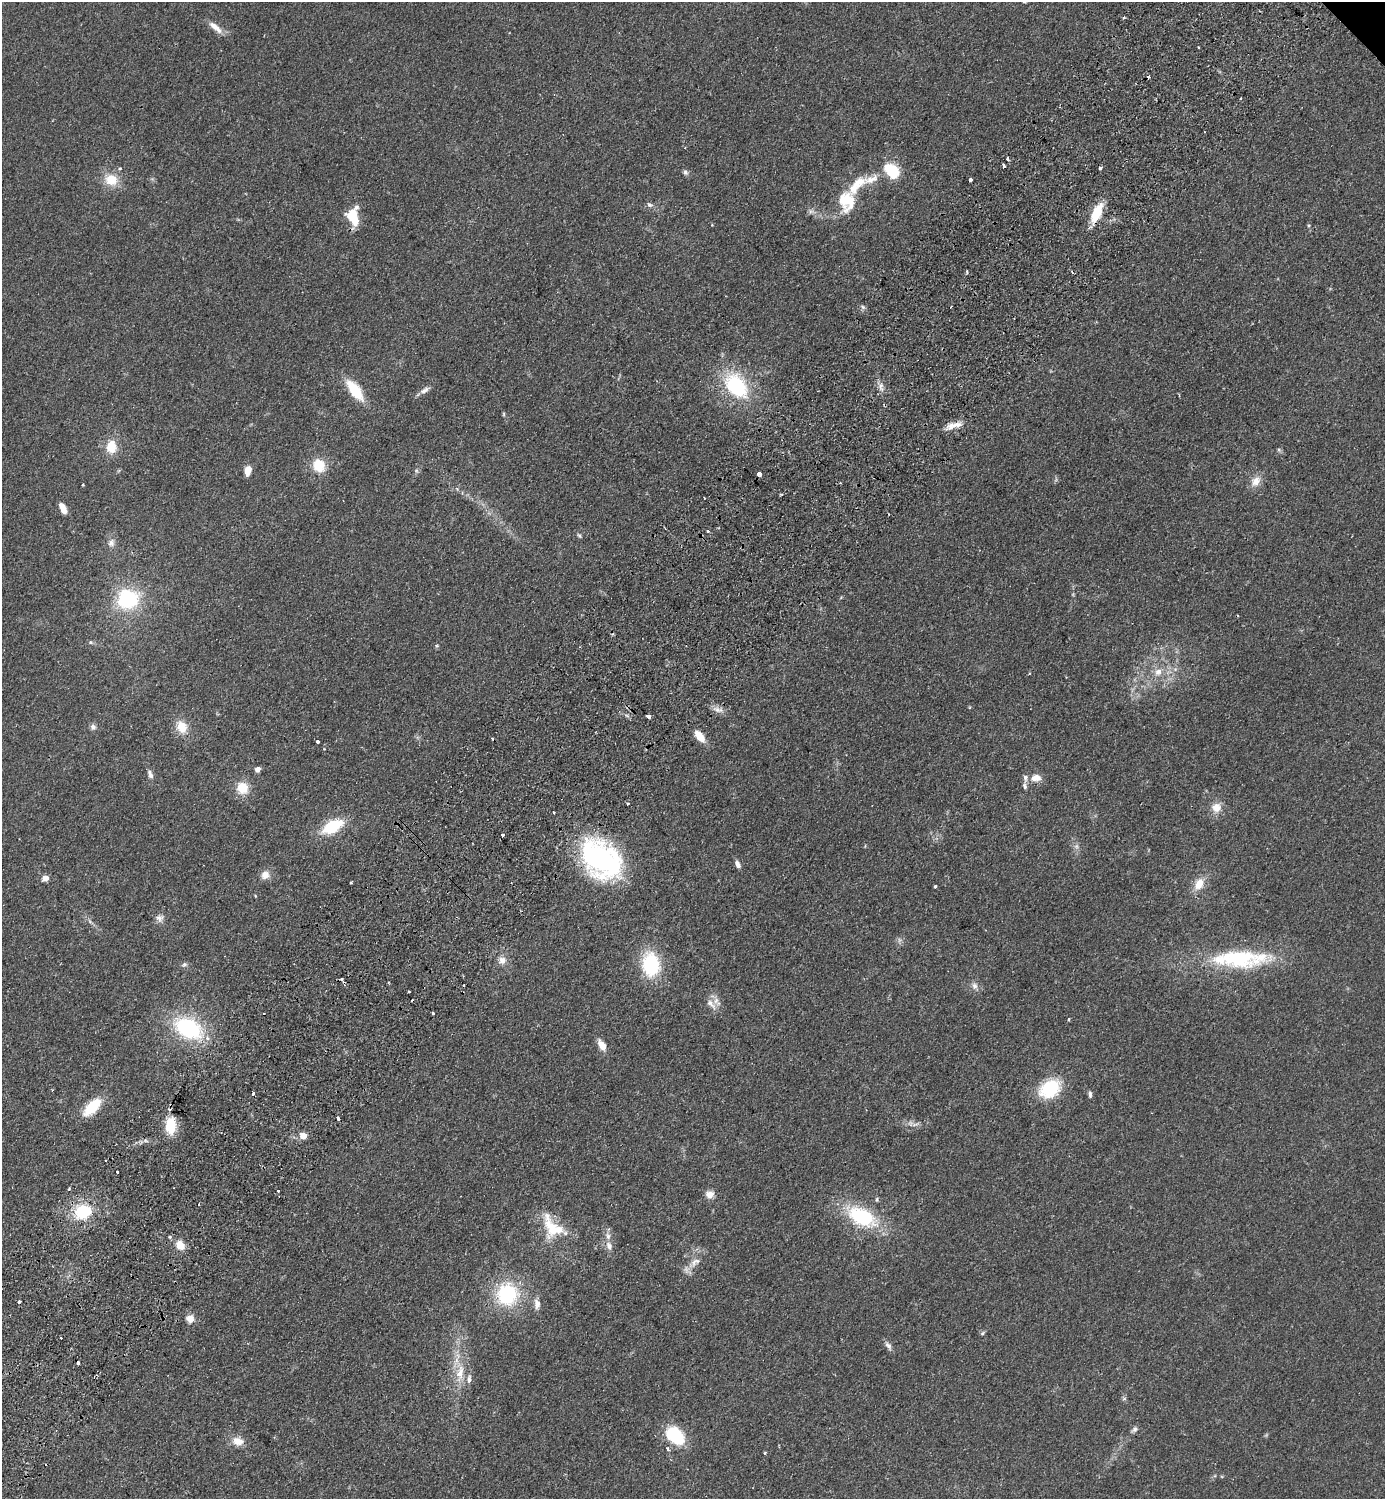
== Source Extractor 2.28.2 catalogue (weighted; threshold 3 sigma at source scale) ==
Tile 7 of 4 x 4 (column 3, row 2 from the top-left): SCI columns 3108-4490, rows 3036-4532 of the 6074 x 6069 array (HDU 1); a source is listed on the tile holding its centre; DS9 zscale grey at full resolution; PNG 1387 x 1501 px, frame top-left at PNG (2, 2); no overlay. Shown black and unused: <1% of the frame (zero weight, under 2 of 3 exposures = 3% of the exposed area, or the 3 px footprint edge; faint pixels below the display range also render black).
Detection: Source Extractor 2.28.2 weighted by HDU 2 'WHT'; one run over the whole footprint, this tile lists its part. Background 0.0793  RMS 0.0085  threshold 0.0385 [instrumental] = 3 sigma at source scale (4.5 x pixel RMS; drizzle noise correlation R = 1.50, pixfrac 1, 0.05/0.05 arcsec/px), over >= 5 px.
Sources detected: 121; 8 cosmic-ray / hot-pixel residue — not listed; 6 inside a brighter listed object's ellipse — not listed separately; the other 107 listed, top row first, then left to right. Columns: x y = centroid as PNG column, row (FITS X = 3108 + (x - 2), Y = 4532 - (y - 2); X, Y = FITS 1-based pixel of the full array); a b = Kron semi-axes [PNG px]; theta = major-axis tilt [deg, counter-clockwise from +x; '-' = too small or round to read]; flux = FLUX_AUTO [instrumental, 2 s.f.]
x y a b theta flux
1124 17 4 3 - 1.2
215 27 22 7 -40 7.8
1199 47 3 3 - 2.1
1240 99 3 3 - 2.8
685 147 3 2 - 0.63
1007 159 4 3 - 1.1
1003 166 4 3 - 3.9
120 168 4 4 - 1.8
1100 168 4 3 - 4.2
892 171 14 9 -45 36
685 172 7 6 - 2
871 179 24 10 23 12
111 180 15 13 -20 17
970 180 3 3 - 2.1
846 201 24 18 -88 29
650 205 8 6 -22 2.3
1096 213 22 9 65 24
353 217 19 11 -79 27
967 271 3 3 - 1
736 386 26 17 -49 70
881 386 13 5 -84 4
355 390 23 10 -54 30
424 390 14 6 30 3.9
504 414 6 4 90 0.94
953 426 23 7 18 7.9
111 447 9 7 86 23
319 465 14 12 -70 19
247 470 8 6 78 9.4
759 473 4 3 - 15
1256 481 15 11 52 8.1
83 485 3 2 - 0.9
704 498 2 2 - 0.9
63 508 11 5 -64 9.4
708 531 3 3 - 1.1
579 536 7 5 -49 1.3
111 543 10 8 70 4.2
128 599 24 20 14 57
90 642 5 5 - 1.1
1158 672 11 9 42 7.2
717 710 7 6 - 3.4
648 717 4 3 - 5.3
93 727 8 7 - 2.8
181 727 16 13 -63 13
699 736 15 7 -54 11
317 742 4 3 - 2.9
257 769 4 4 - 5.9
150 774 13 6 -69 3.3
1036 778 13 8 5 8
1025 786 9 5 -79 2.1
242 788 12 11 - 16
628 803 4 2 - 0.79
1216 807 13 13 - 8.8
554 812 3 2 - 1
332 826 19 10 27 40
1076 846 7 6 - 2.3
600 859 37 26 -41 200
738 864 9 5 -62 3.7
265 875 10 10 - 6.6
45 878 5 4 - 12
351 882 3 2 - 1.1
1199 884 16 10 56 11
935 886 3 3 - 1.3
160 918 10 10 - 4.2
1236 958 66 22 -1 81
502 960 11 10 - 5.6
184 964 8 6 35 1.9
651 964 22 16 -85 56
464 985 3 2 - 0.75
974 986 9 8 - 3.8
409 992 3 3 - 1.1
711 1004 19 8 -51 6.1
433 1013 3 3 - 2.5
1069 1019 3 3 - 0.86
188 1028 28 18 -27 79
602 1045 11 6 -54 10
1050 1089 19 14 32 49
253 1093 3 3 - 5.1
1090 1094 8 4 -85 2.1
92 1107 18 9 45 32
338 1119 4 3 - 14
910 1123 7 5 -45 2
170 1125 14 9 89 26
303 1136 5 5 - 14
117 1172 3 3 - 4
278 1191 3 3 - 1.4
710 1194 10 9 - 5.9
83 1211 15 14 - 36
861 1216 33 18 -27 62
553 1230 48 17 -66 30
170 1237 4 4 - 1.6
180 1245 9 7 -49 13
609 1246 12 8 -67 5.6
695 1262 15 8 33 6.9
507 1294 21 19 58 65
19 1302 3 3 - 6.2
537 1304 13 8 89 5.2
190 1318 8 8 - 7.3
982 1333 6 5 - 1.3
888 1346 11 6 -56 3.5
78 1363 3 3 - 6.5
460 1372 23 11 80 16
1124 1399 7 4 1 1.3
1134 1429 9 6 56 2.5
675 1435 21 14 -43 41
238 1441 15 11 -16 8.6
667 1449 7 5 -69 1.9
765 1453 3 3 - 1.2
Overlapping masked pixels (flux is a lower limit): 1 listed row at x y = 1096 213
Unlisted compact peaks at least as high as the median listed source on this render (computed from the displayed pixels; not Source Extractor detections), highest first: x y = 863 307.